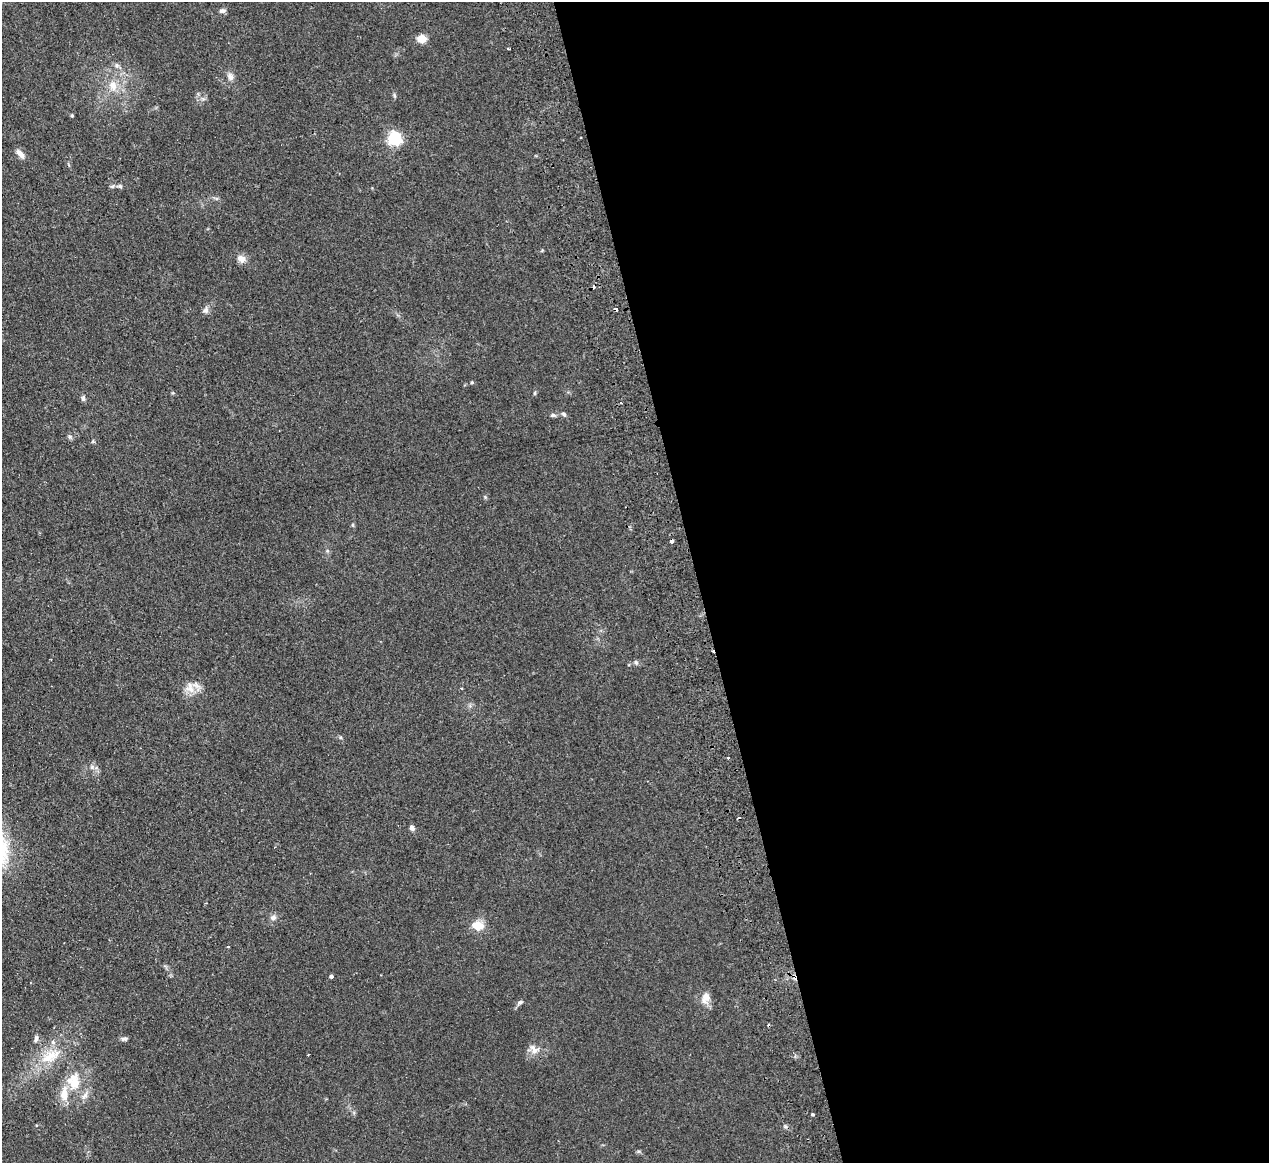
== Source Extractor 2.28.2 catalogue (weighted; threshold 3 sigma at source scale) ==
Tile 8 of 4 x 4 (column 4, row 2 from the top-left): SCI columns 3858-5124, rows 2599-3759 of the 5180 x 5078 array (HDU 1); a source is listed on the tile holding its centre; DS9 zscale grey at full resolution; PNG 1271 x 1165 px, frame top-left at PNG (2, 2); no overlay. Shown black and unused: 45% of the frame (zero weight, under 2 of 3 exposures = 3% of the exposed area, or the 3 px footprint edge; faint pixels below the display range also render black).
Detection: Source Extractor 2.28.2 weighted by HDU 2 'WHT'; one run over the whole footprint, this tile lists its part. Background 0.107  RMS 0.011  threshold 0.0476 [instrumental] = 3 sigma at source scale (4.5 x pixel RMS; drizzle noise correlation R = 1.50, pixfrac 1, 0.05/0.05 arcsec/px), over >= 5 px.
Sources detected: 46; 4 cosmic-ray / hot-pixel residue — not listed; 2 inside a brighter listed object's ellipse — not listed separately; the other 40 listed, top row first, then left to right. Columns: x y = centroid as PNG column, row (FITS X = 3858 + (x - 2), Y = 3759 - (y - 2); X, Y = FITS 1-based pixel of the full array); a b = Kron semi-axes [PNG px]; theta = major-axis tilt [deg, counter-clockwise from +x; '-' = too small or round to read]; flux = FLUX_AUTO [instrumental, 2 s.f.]
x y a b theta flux
222 11 8 6 4 3.2
422 39 9 8 - 11
508 49 3 2 - 1
117 65 7 6 - 2.5
230 77 10 7 -73 4.7
113 86 15 11 -74 11
394 95 6 4 -72 1.4
72 115 3 3 - 1.5
395 138 6 6 - 210
20 153 14 6 -48 5.5
120 186 6 5 - 2
241 259 11 8 -26 7.2
206 310 10 8 57 3.6
472 382 5 3 - 1.1
535 393 6 4 89 1.2
83 398 8 5 -89 2.2
620 403 3 2 - 1.2
564 414 7 5 -45 2.1
553 415 8 5 -1 2.2
70 437 6 4 -46 1.8
672 541 4 3 - 4.3
636 662 6 5 - 2.1
190 688 16 13 -77 12
461 688 3 2 - 0.88
728 758 3 3 - 2.5
92 767 6 6 - 2.7
412 828 6 5 - 3.8
273 917 8 7 - 3.7
478 925 13 9 -7 16
228 947 3 2 - 0.78
331 976 4 3 - 2.7
706 998 12 9 69 9.5
520 1002 8 5 36 2.5
36 1039 8 4 79 3.1
124 1039 8 5 -5 2.4
534 1049 15 11 -47 8.4
50 1056 33 14 29 31
74 1083 19 13 56 20
85 1096 13 6 53 5.3
813 1114 3 3 - 2.8
Overlapping masked pixels (flux is a lower limit): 1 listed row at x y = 672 541